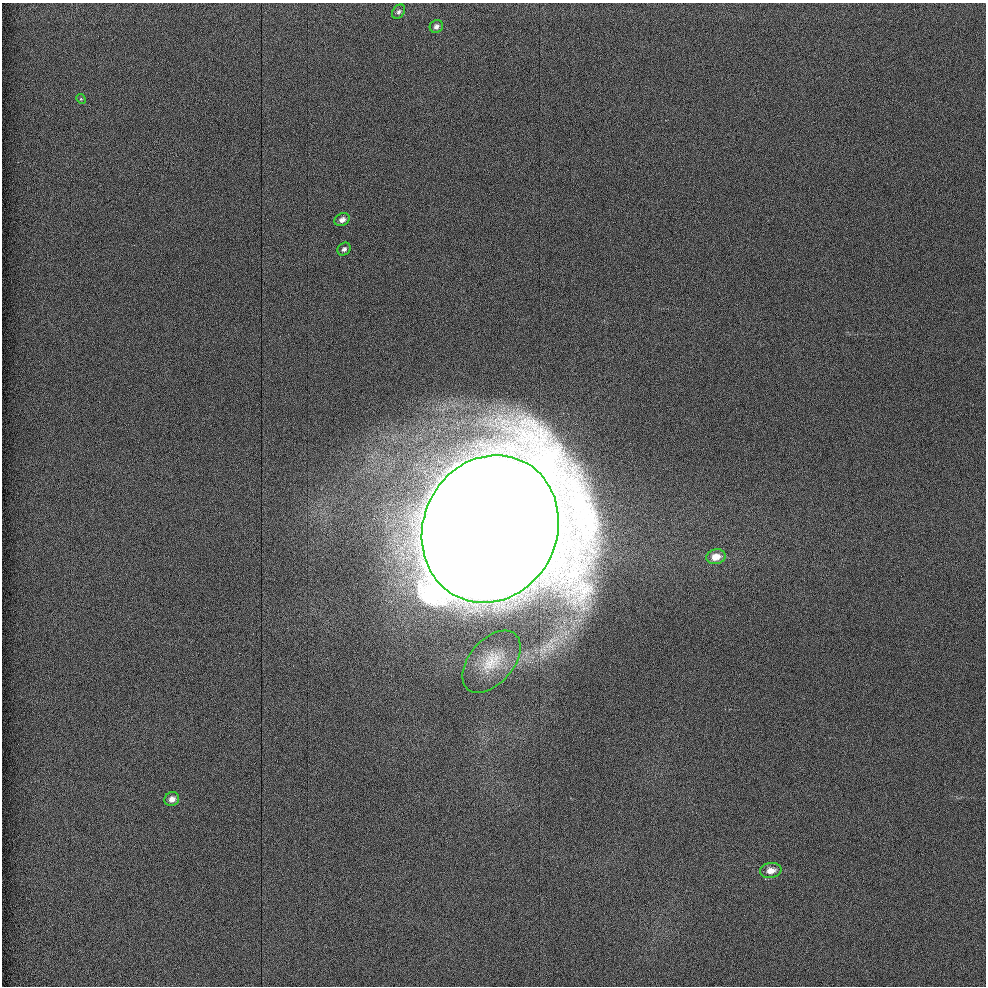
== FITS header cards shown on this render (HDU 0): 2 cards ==
NAXIS1  =                  984 / Axis length
NAXIS2  =                  984 / Axis length

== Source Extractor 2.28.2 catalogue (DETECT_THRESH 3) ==
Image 984 x 984 px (HDU 0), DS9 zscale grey, 1 PNG px = 1 image px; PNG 988 x 988 px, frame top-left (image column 1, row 984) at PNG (2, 3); each listed source drawn as its Kron ellipse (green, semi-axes under 4 px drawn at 4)
Background 10.7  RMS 3.8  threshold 11.5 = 3 sigma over >= 5 px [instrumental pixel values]
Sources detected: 10; all 10 listed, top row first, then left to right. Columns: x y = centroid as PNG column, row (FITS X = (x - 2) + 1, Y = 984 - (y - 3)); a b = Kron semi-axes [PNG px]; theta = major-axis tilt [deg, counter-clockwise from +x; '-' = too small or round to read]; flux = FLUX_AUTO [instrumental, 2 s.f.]
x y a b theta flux
399 12 8 5 55 6.6e+02
436 26 7 6 - 8.6e+02
81 99 5 4 - 2.8e+02
342 220 8 6 29 1.3e+03
344 249 7 6 - 8.0e+02
490 529 75 67 64 2.3e+07
716 557 10 7 12 3.3e+03
491 662 36 22 49 9.4e+03
172 799 7 6 - 1.8e+03
771 870 11 7 8 2.6e+03